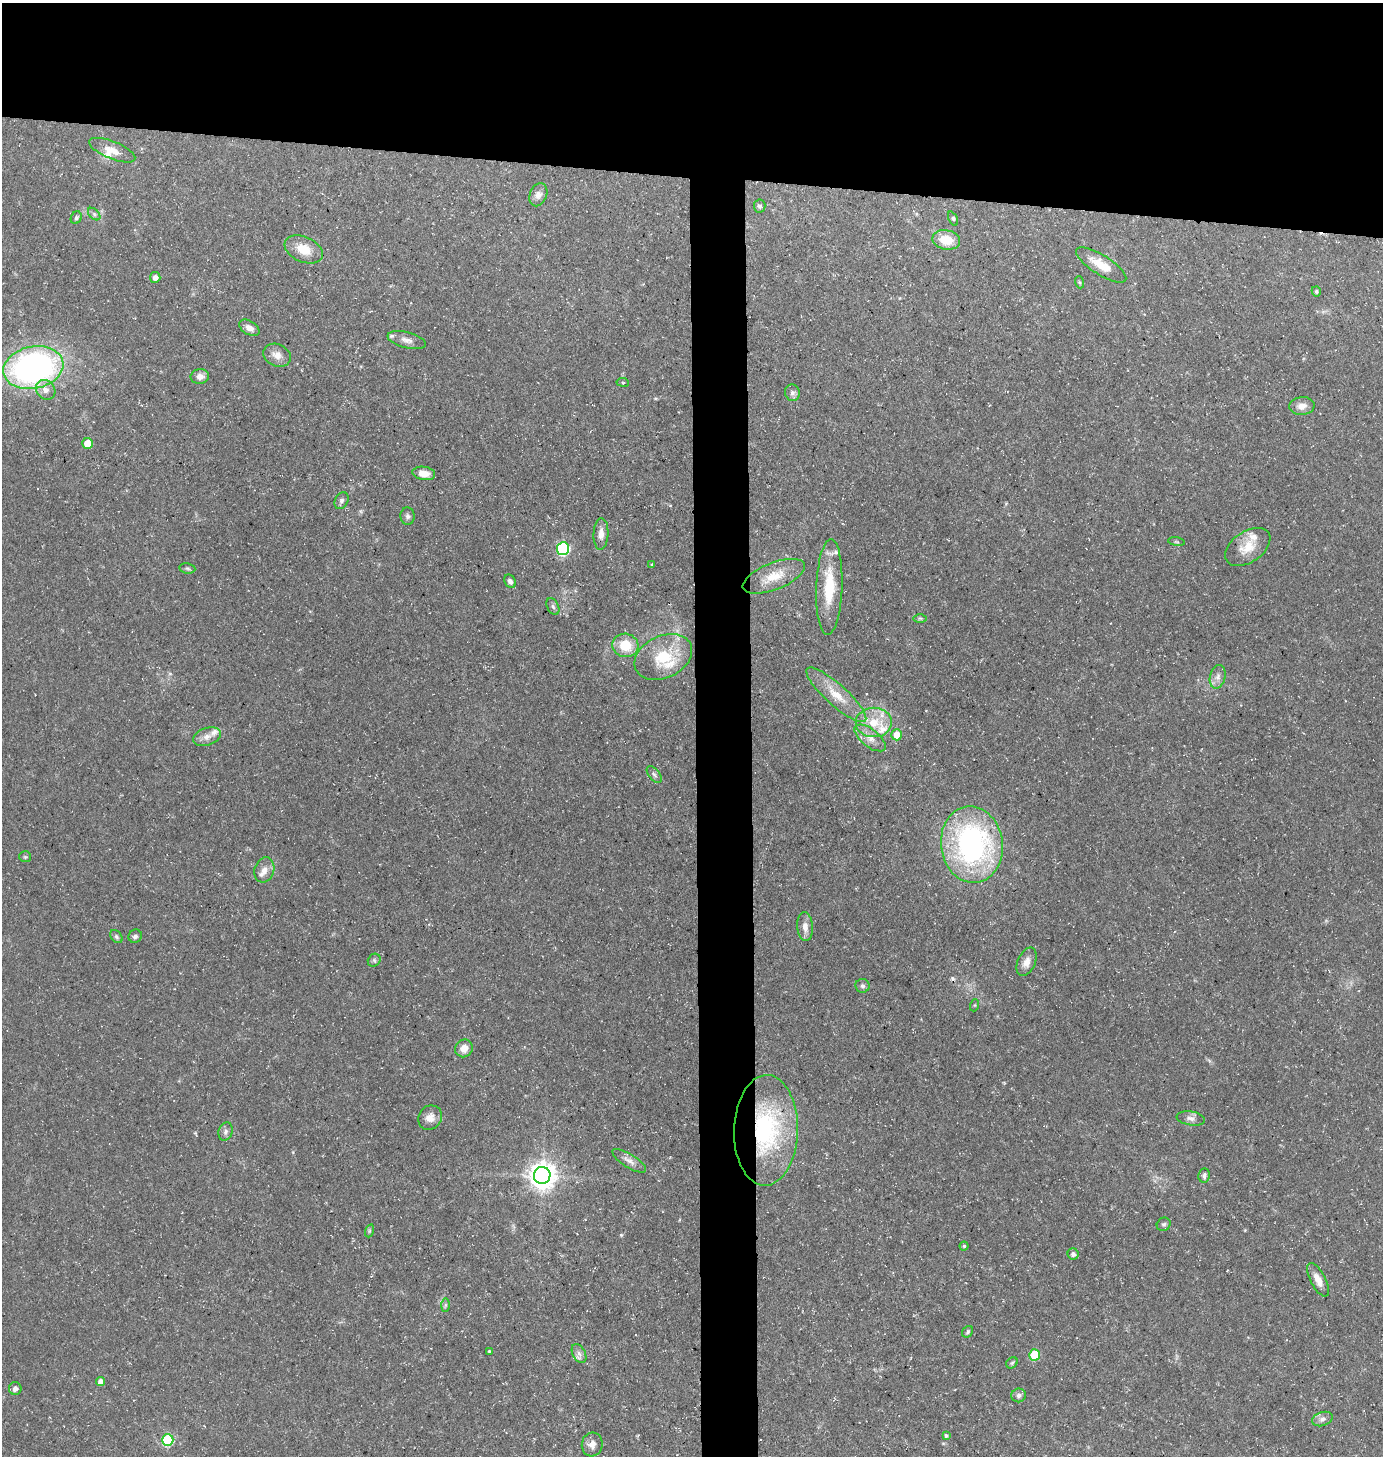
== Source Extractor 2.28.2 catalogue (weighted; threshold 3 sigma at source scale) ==
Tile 2 of 3 x 3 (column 2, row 1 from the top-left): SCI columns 1482-2862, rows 2908-4361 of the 4388 x 4361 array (HDU 1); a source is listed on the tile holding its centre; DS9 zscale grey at full resolution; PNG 1385 x 1458 px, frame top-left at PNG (2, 3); each listed source drawn as its Kron ellipse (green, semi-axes under 4 px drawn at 4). Shown black and unused: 16% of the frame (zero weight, under 3 of 5 exposures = <1% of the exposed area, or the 3 px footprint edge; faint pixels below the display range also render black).
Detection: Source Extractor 2.28.2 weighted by HDU 2 'WHT'; one run over the whole footprint, this tile lists its part. Background 0.15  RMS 0.0054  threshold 0.0244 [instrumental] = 3 sigma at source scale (4.5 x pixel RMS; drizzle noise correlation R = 1.50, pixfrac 1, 0.05/0.05 arcsec/px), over >= 5 px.
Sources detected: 91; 1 cosmic-ray / hot-pixel residue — neither listed nor drawn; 9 inside a brighter listed object's ellipse — not listed separately; the other 81 listed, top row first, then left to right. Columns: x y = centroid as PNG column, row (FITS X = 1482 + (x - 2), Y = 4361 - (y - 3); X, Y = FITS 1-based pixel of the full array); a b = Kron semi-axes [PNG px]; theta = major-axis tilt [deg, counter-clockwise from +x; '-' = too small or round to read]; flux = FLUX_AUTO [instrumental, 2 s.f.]
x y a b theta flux
112 150 25 8 -22 6.4
538 195 12 8 66 3
760 206 6 6 - 1.2
94 214 7 4 -46 1.3
76 218 6 5 - 1.1
953 219 8 4 -65 1.1
946 240 14 9 -10 12
304 249 20 12 -24 10
1101 265 29 10 -32 11
155 277 5 5 - 3
1079 282 6 4 -71 0.72
1316 291 5 4 - 0.8
249 328 11 6 -31 3.3
407 340 20 7 -14 3.8
277 355 14 11 -26 4.4
33 368 30 21 12 200
200 376 9 7 6 3
623 382 6 3 -8 0.61
45 390 10 9 - 4.4
792 393 8 7 - 2.1
1302 406 13 9 4 4.3
87 443 5 5 - 9
424 473 11 6 -8 5.1
341 501 9 6 59 1.5
408 516 8 7 - 1.6
601 534 16 7 87 3.8
1176 542 8 4 -9 0.82
1248 547 25 15 35 11
563 549 6 6 - 71
652 565 4 3 - 0.51
187 568 8 5 -7 1.1
774 576 33 13 22 12
510 581 7 5 -59 2
829 587 48 13 88 23
553 607 9 5 -63 1.4
920 618 7 4 0 0.78
625 645 13 11 -6 14
663 657 30 21 26 23
1218 677 12 7 76 3.1
836 695 39 10 -42 13
874 722 18 15 0 13
897 735 5 5 - 8.5
207 737 14 8 20 4
870 738 18 9 -38 5.8
654 775 10 5 -52 1.5
972 845 38 31 -82 140
25 857 6 5 - 0.82
264 870 13 9 72 4
805 927 14 8 -85 4.2
135 936 7 6 - 1.8
116 937 7 5 -51 1.3
374 960 7 6 - 1.1
1026 962 15 8 67 4.3
863 986 7 7 - 1.5
975 1005 6 4 71 0.64
464 1048 9 8 - 4.9
430 1118 13 11 52 4.6
1191 1118 14 7 -9 2.7
766 1130 55 32 89 74
225 1131 9 6 72 2
629 1161 19 6 -32 3.2
542 1175 8 8 - 630
1204 1176 7 5 82 1.5
1164 1224 7 6 - 1.3
369 1231 6 4 72 0.86
964 1246 4 4 - 0.79
1073 1254 6 5 - 2
1318 1280 18 7 -62 5.2
445 1305 7 4 89 1
968 1332 6 5 - 0.94
489 1351 4 3 - 0.59
579 1354 10 6 -62 2.4
1035 1355 5 5 - 26
1012 1363 6 5 - 0.94
100 1381 4 4 - 3.8
15 1388 6 6 - 2.1
1019 1395 7 7 - 1.8
1322 1419 10 7 18 2.4
946 1435 4 4 - 1.1
168 1440 6 5 - 45
592 1444 12 10 83 3.8
Overlapping masked pixels (flux is a lower limit): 1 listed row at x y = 766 1130